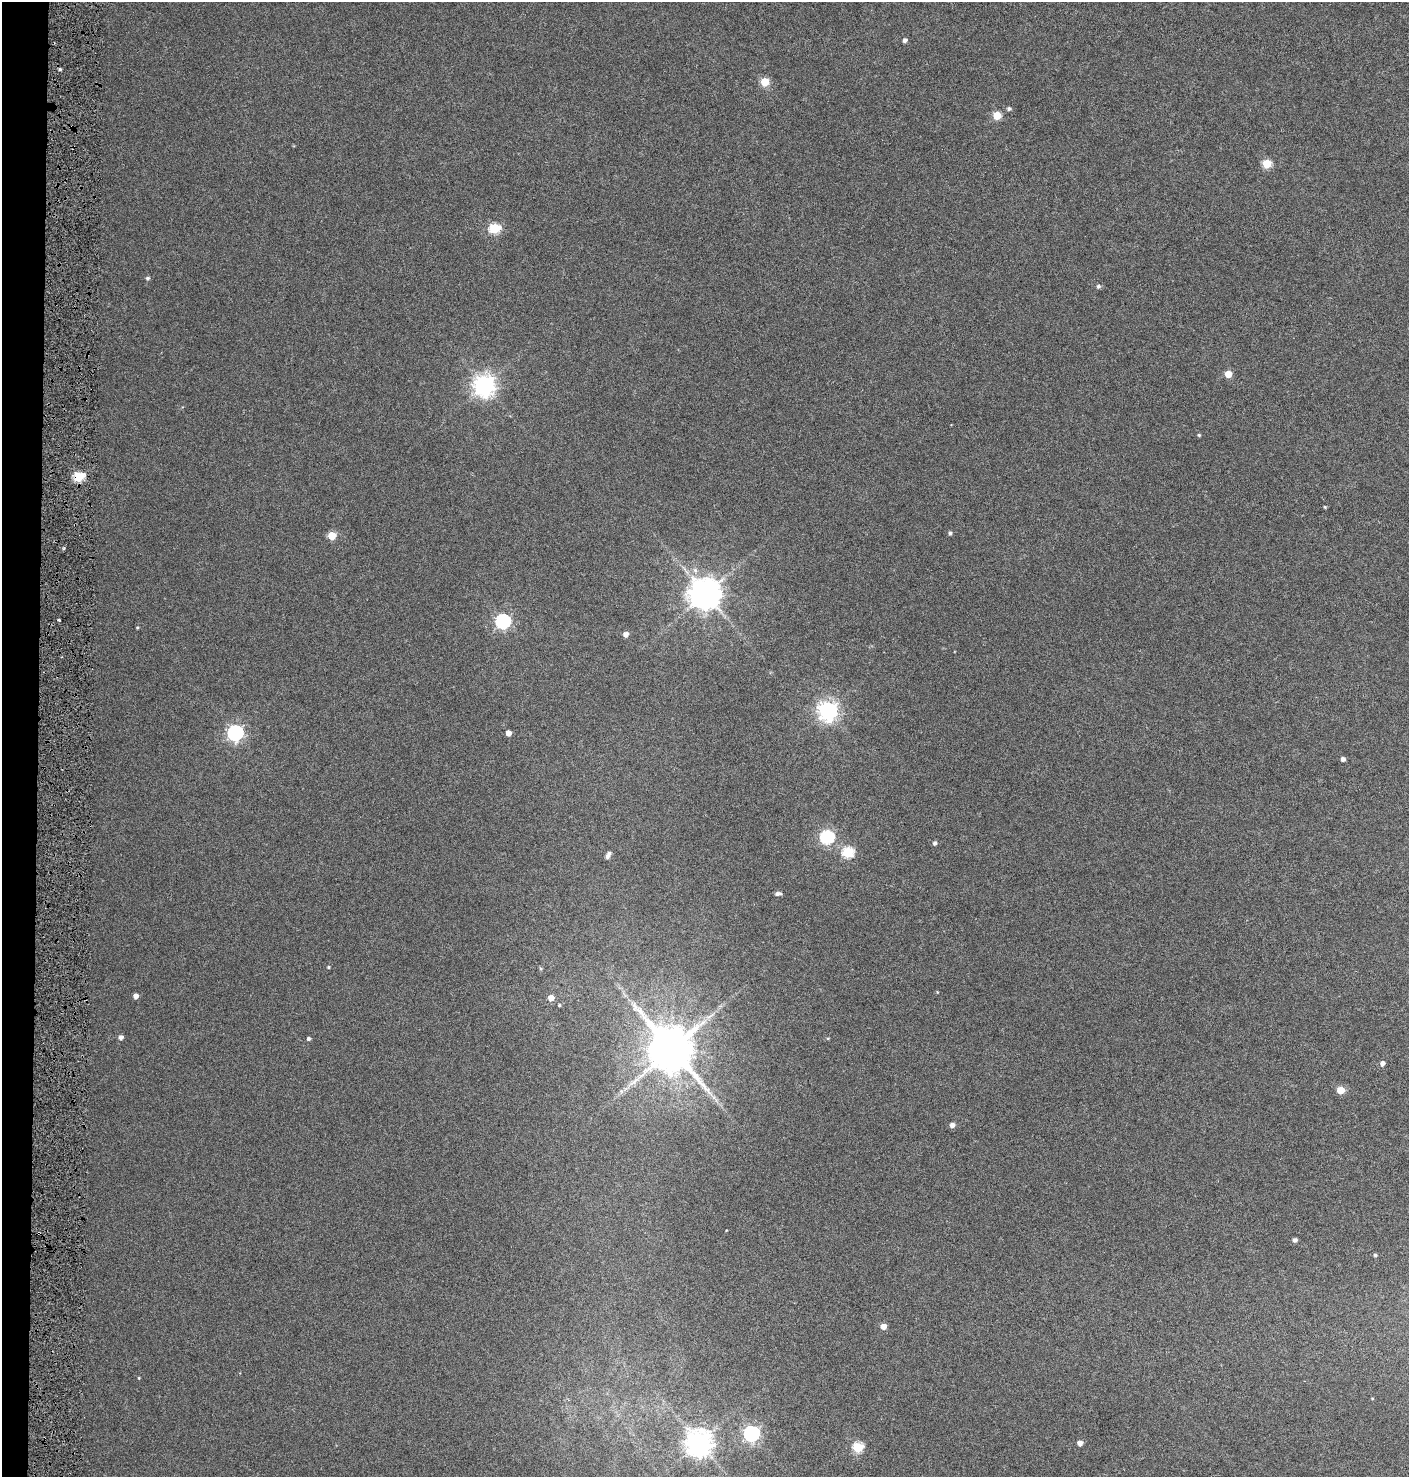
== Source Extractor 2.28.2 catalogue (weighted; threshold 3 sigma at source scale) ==
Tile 4 of 3 x 3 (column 1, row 2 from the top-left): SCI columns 228-1634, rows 1485-2959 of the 4727 x 4435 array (HDU 1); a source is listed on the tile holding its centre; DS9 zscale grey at full resolution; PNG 1411 x 1479 px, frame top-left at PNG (2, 2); no overlay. Shown black and unused: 3% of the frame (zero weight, under 3 of 6 exposures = <1% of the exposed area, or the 3 px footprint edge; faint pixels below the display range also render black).
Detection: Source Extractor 2.28.2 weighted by HDU 2 'WHT'; one run over the whole footprint, this tile lists its part. Background 0.0339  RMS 0.0029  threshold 0.0119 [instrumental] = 3 sigma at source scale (4.09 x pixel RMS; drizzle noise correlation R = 1.36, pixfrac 0.8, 0.0396/0.0396 arcsec/px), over >= 5 px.
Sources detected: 53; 2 inside a brighter listed object's ellipse — not listed separately; the other 51 listed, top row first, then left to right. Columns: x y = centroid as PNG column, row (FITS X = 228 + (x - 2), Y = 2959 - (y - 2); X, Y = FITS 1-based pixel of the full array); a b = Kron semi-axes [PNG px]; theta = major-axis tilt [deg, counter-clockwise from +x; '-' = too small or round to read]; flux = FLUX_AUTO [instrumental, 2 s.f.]
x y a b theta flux
905 40 4 4 - 0.91
60 69 4 3 - 0.44
765 82 5 5 - 9
1009 109 5 4 - 0.63
997 115 5 5 - 8.6
1267 164 5 5 - 11
494 228 6 5 - 19
147 278 5 5 - 0.54
1098 286 5 5 - 0.64
1228 374 5 5 - 4.1
484 385 7 7 - 180
1199 435 4 4 - 0.35
78 477 5 5 - 19
1325 507 4 3 - 0.28
950 533 4 4 - 0.53
332 536 5 5 - 8
705 594 9 9 - 510
59 620 3 2 - 0.3
503 621 6 6 - 58
137 627 4 3 - 0.27
626 634 5 4 - 1.6
828 711 7 7 - 140
235 733 7 6 - 78
508 733 4 4 - 2.3
1343 759 4 4 - 0.98
827 837 6 6 - 41
935 843 5 4 - 0.68
848 852 6 5 - 23
607 856 6 5 - 0.77
777 894 5 5 - 0.72
328 967 4 3 - 0.37
541 969 5 4 - 0.32
136 996 4 4 - 1.5
551 998 5 5 - 2.7
559 1005 4 3 - 0.36
121 1037 5 4 - 1.2
828 1038 5 3 - 0.27
308 1039 4 4 - 0.68
672 1049 14 12 -50 1400
1382 1063 5 5 - 1.2
1341 1090 5 5 - 5.4
952 1125 5 4 - 1.5
1295 1240 4 4 - 0.78
1375 1255 5 4 - 0.41
883 1326 5 4 - 2.4
139 1378 4 3 - 0.22
1372 1398 4 3 - 0.21
751 1433 6 6 - 74
699 1443 8 8 - 310
1080 1443 4 4 - 1.6
858 1447 5 5 - 18
Overlapping masked pixels (flux is a lower limit): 1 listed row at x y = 78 477